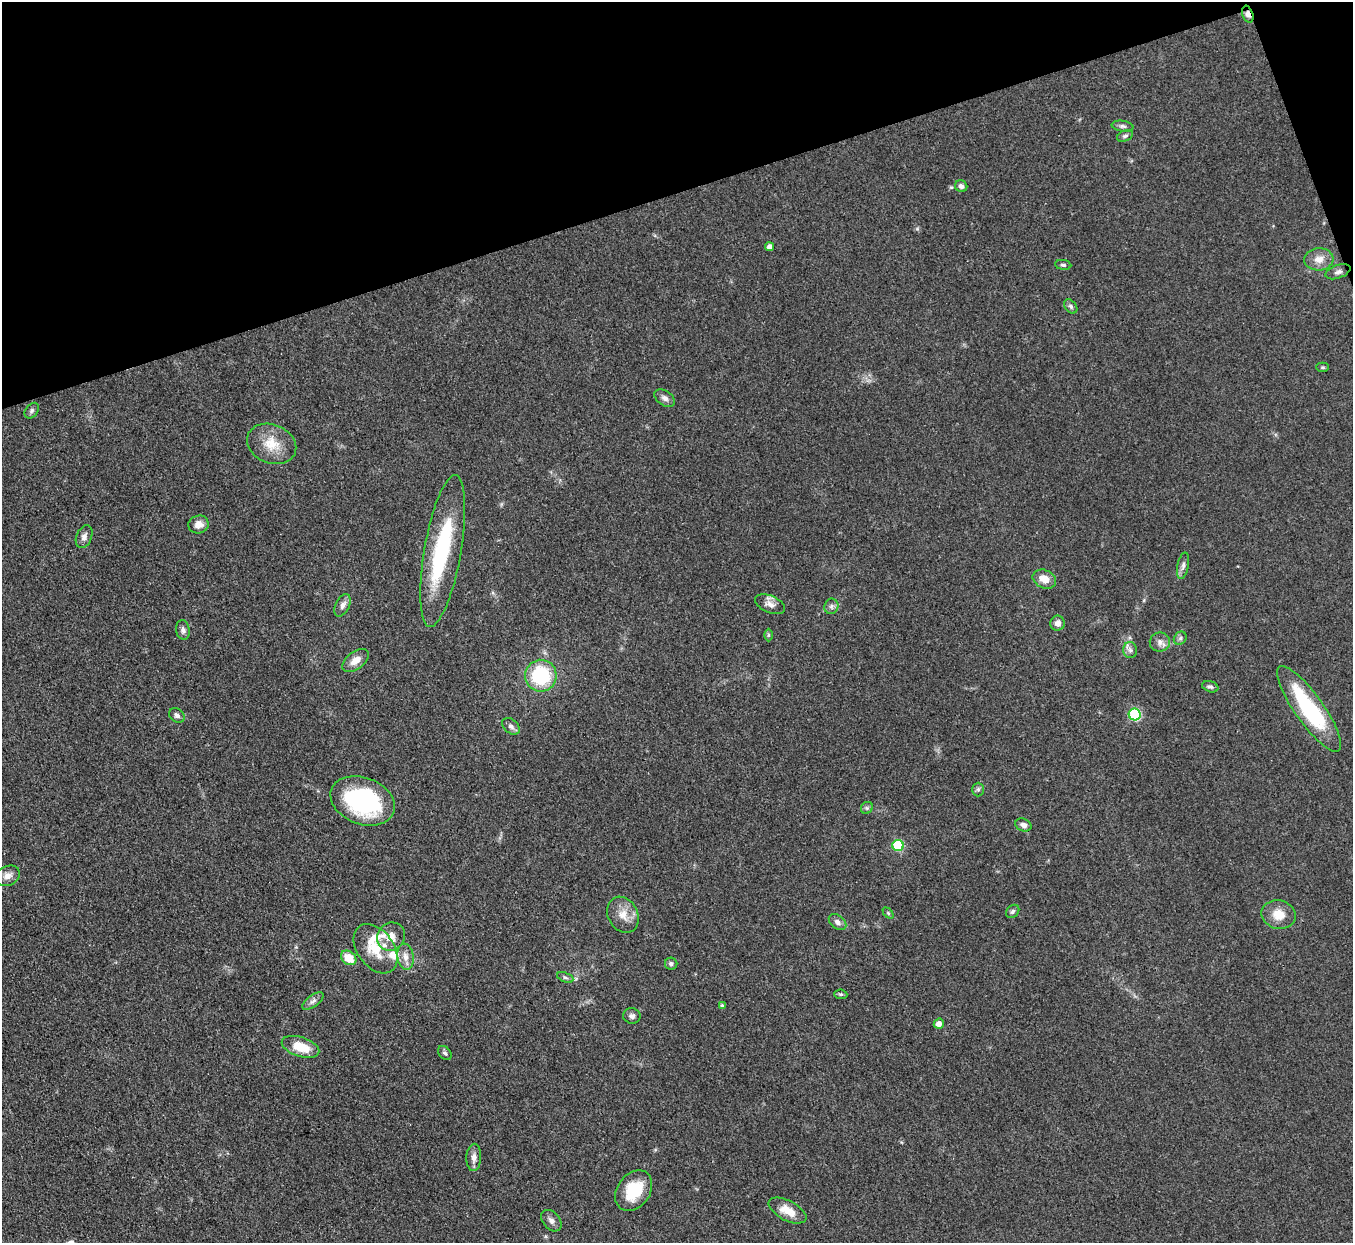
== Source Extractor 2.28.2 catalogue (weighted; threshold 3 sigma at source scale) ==
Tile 3 of 4 x 4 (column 3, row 1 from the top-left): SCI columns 2704-4054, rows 4000-5240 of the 5406 x 5391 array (HDU 1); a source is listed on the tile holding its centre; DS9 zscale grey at full resolution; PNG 1355 x 1245 px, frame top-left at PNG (2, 2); each listed source drawn as its Kron ellipse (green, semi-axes under 4 px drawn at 4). Shown black and unused: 16% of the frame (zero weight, under 3 of 4 exposures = <1% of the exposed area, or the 3 px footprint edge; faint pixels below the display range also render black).
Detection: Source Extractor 2.28.2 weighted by HDU 2 'WHT'; one run over the whole footprint, this tile lists its part. Background 0.0857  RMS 0.0062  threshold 0.0278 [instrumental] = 3 sigma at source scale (4.5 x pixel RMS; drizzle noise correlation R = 1.50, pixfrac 1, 0.05/0.05 arcsec/px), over >= 5 px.
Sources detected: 66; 2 inside a brighter object's white glare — neither listed nor drawn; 2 inside a brighter listed object's ellipse — not listed separately; the other 62 listed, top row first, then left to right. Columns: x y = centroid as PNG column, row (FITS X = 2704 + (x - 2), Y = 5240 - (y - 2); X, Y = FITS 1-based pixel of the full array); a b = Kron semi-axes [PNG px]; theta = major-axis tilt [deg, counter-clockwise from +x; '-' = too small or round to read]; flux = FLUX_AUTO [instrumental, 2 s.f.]
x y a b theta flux
1248 14 9 5 -71 3
1123 126 11 5 -8 1.8
1125 136 8 5 23 1.4
961 186 6 5 - 1.7
770 247 4 4 - 3.1
1319 259 14 11 6 6.7
1063 265 8 5 -8 1.4
1338 272 13 6 19 2.5
1071 306 8 5 -51 1.6
1323 367 6 4 0 0.94
665 398 11 7 -35 2.7
32 411 9 6 52 1.6
272 444 25 19 -22 15
198 524 10 9 - 5
84 537 12 7 68 3
443 551 77 18 80 63
1183 566 13 5 79 2.6
1044 579 12 9 -24 7.8
770 604 16 8 -24 4.2
343 605 12 7 64 3
831 606 8 7 - 2
1057 623 7 7 - 3.1
183 630 10 7 -80 2.2
768 635 6 4 90 0.91
1180 638 7 6 - 1.6
1160 642 10 9 - 3.5
1130 650 8 7 - 2.2
356 660 15 8 37 6.2
541 676 16 15 - 43
1210 687 8 5 -19 1.6
1309 709 51 14 -55 58
177 715 8 6 -37 2.2
1135 715 6 6 - 59
511 726 10 6 -40 2.3
978 789 7 6 - 1.5
363 801 33 23 -20 78
867 808 6 5 - 1.3
1023 825 8 6 -22 2.6
898 845 5 5 - 43
7 876 13 9 26 4.9
1013 911 7 5 45 1.5
888 913 6 4 -46 0.81
623 915 19 15 -61 9.1
1279 915 17 14 -13 10
838 922 10 6 -38 2.8
391 936 15 13 53 8.6
376 949 27 18 -53 18
406 957 13 8 -81 4.7
349 958 8 6 -39 12
671 964 6 6 - 1.5
565 977 8 4 -23 1.5
841 994 6 4 -5 1.1
313 1001 12 6 37 2.5
722 1005 4 4 - 0.79
632 1016 8 7 - 2.2
939 1024 5 5 - 3.7
300 1047 19 9 -18 15
445 1053 8 5 -50 1.5
474 1157 14 7 88 3.7
634 1191 22 16 54 22
787 1211 21 10 -27 9.2
551 1221 12 8 -49 3
Overlapping masked pixels (flux is a lower limit): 1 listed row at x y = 1248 14